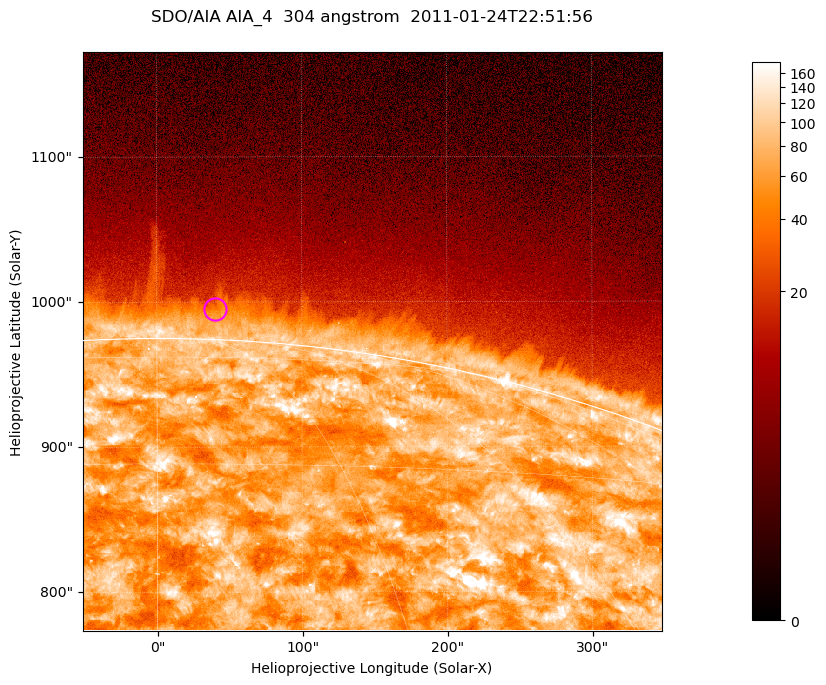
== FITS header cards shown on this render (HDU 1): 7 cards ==
TELESCOP= 'SDO/AIA '           / For AIA: SDO/AIA
INSTRUME= 'AIA_4   '           / For AIA: AIA_ATA1, AIA_ATA2, AIA_ATA3 or AIA_AT
WAVELNTH=                  304 / [angstrom] Wavelength
WAVEUNIT= 'angstrom'           / Wavelength unit: angstrom
DATE-OBS= '2011-01-24T22:51:56.128' / [ISO] Date when observation started; ISO 8
CTYPE1  = 'HPLN-TAN'           / CTYPE1; Typically HPLN
CTYPE2  = 'HPLT-TAN'           / CTYPE2; Typically HPLT

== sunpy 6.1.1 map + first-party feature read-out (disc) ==
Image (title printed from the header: SDO/AIA AIA_4  304 angstrom  2011-01-24T22:51:56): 665 x 665 px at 0.6 arcsec/px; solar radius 975 arcsec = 1625 px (partial field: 2.4% of the solar disc is inside the frame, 46% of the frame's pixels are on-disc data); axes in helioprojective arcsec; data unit not stated in the header (colour bar unlabelled)
Orientation: roll -0.132 deg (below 1 deg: not rotated)
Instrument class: DISC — disc imager (sunpy class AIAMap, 304 A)
Bright regions (active regions / flare kernels): reference = the on-disc median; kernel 5 px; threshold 5 sigma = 129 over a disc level ~71.2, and >= 1.15x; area >= 442 px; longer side >= 8 px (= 4.8 arcsec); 0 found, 0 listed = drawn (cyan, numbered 1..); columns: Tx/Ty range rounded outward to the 2 arcsec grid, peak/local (2 s.f.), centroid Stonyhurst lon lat
Off-limb structures (1.02-1.3 R_sun): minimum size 221 px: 3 found; the strongest spans PA ~355..0 deg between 1.02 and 1.03 R_sun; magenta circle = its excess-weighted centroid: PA ~0 deg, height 1.02 R_sun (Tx ~40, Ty ~996 arcsec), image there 1.6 x the reference